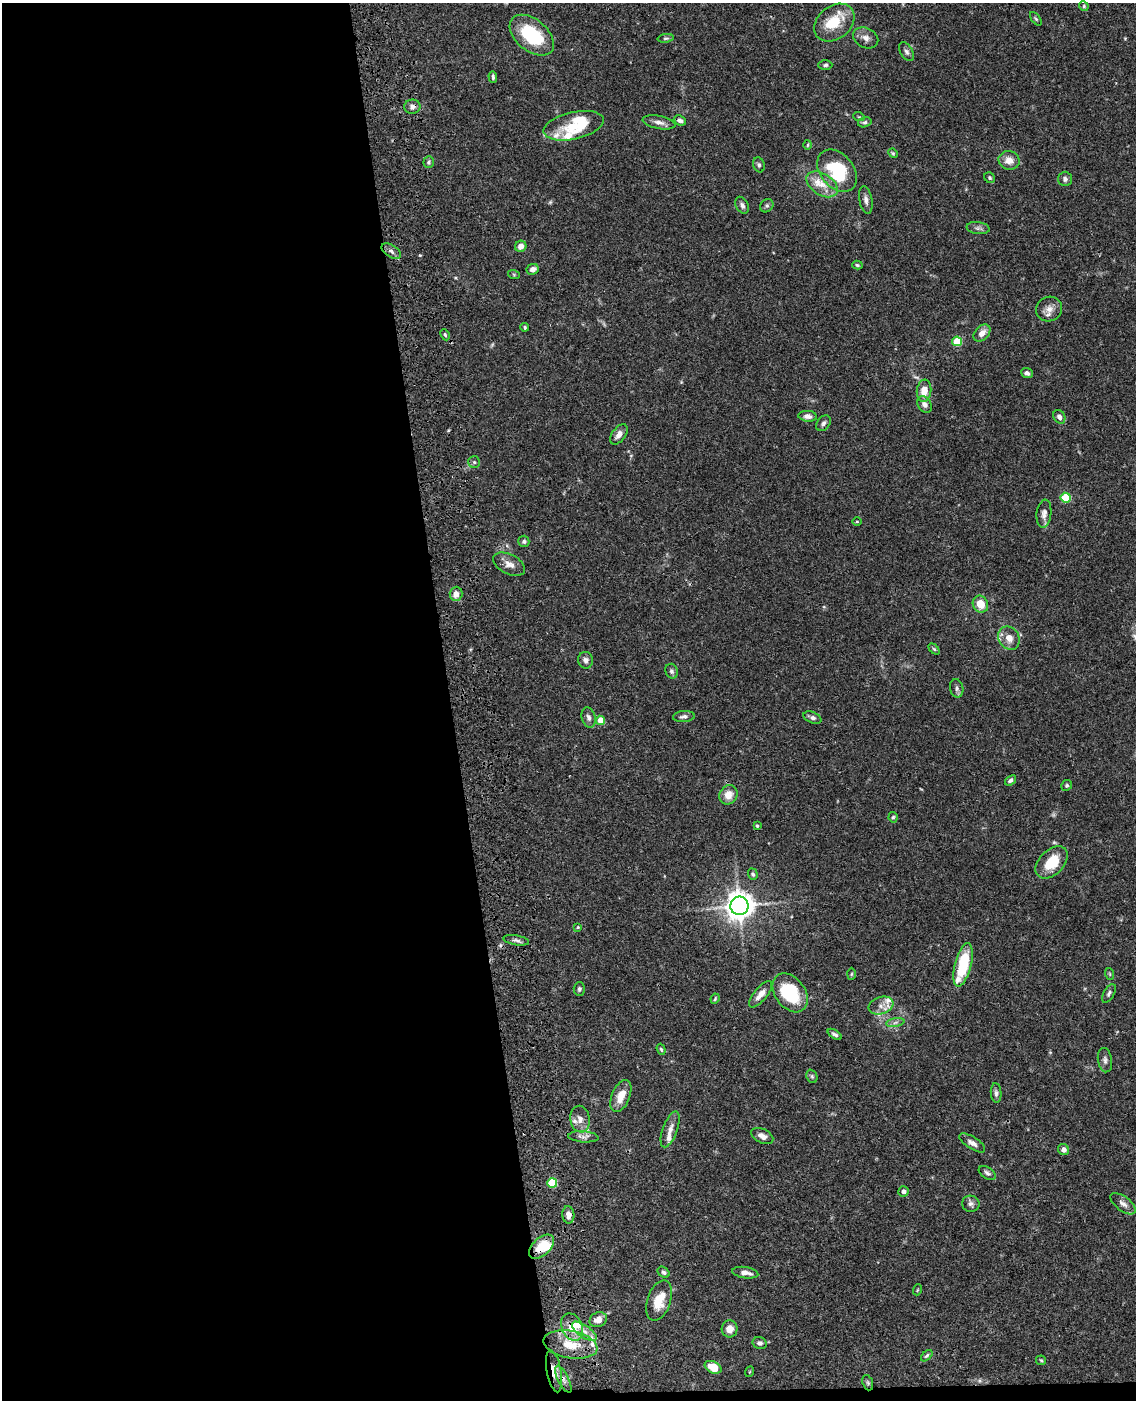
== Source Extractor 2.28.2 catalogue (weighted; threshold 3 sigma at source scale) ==
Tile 9 of 4 x 3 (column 1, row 3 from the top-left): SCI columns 119-1252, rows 255-1652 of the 4770 x 4604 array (HDU 1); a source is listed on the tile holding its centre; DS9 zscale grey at full resolution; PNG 1138 x 1402 px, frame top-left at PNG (2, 3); each listed source drawn as its Kron ellipse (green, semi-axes under 4 px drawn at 4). Shown black and unused: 40% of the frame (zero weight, under 3 of 4 exposures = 6% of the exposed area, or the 3 px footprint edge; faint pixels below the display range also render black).
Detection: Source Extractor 2.28.2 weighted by HDU 2 'WHT'; one run over the whole footprint, this tile lists its part. Background 0.0574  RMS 0.003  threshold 0.0137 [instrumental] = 3 sigma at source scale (4.5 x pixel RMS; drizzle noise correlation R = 1.50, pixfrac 1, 0.05/0.05 arcsec/px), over >= 5 px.
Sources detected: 133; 1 too faint to see at this stretch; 2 inside a brighter object's white glare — neither listed nor drawn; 12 inside a brighter listed object's ellipse — not listed separately; the other 118 listed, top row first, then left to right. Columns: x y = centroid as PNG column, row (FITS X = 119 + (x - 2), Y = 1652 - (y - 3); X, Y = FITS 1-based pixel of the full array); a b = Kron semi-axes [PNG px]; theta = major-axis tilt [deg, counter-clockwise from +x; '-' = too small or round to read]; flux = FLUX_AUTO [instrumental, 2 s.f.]
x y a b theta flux
1084 6 5 4 - 0.43
1036 19 8 4 -54 0.48
834 23 22 16 38 8.9
532 35 25 16 -40 18
666 38 8 4 7 0.5
866 38 13 10 -25 2
907 52 10 6 -58 1
825 65 7 4 3 0.57
493 77 6 3 -87 0.6
412 107 8 7 - 1.2
859 117 6 3 -18 0.29
680 120 6 4 -25 0.93
659 122 16 6 -11 1.7
865 122 7 5 15 0.63
574 126 31 13 13 6.9
808 145 5 3 - 0.28
893 153 5 4 - 0.38
1009 160 10 9 - 2.8
429 162 6 5 - 0.52
759 165 8 5 -70 0.7
837 171 24 16 -51 20
990 178 6 5 - 0.5
1065 179 7 7 - 0.95
822 184 17 10 -33 3.9
866 200 14 6 -80 1.4
742 205 9 6 -63 0.99
767 206 7 6 - 0.7
978 228 11 6 -7 0.95
521 246 6 5 - 2.1
391 251 11 6 -33 1.2
857 265 5 4 - 0.43
533 269 6 5 - 1.6
514 275 6 4 -20 0.34
1049 309 13 12 - 2.3
525 327 4 4 - 0.42
982 333 10 7 47 2.3
445 335 6 4 -64 0.47
957 341 5 4 - 10
1027 373 6 5 - 0.9
924 391 11 7 84 3.9
925 404 9 6 -54 1.5
808 416 9 5 -5 1.4
1059 417 7 5 -57 1.2
824 423 9 6 51 0.95
619 434 11 6 52 1.8
474 462 6 6 - 0.55
1066 498 5 5 - 15
1044 514 14 7 83 1.6
857 522 5 3 - 0.31
524 541 5 5 - 0.56
509 564 17 10 -27 2.3
456 594 7 6 - 2.5
980 604 9 7 -60 4.8
1009 638 12 10 -58 2.9
934 649 6 4 -45 0.42
585 660 8 7 - 1.2
672 671 7 6 - 0.74
957 688 9 6 -79 0.88
589 717 10 6 -75 1.2
684 717 11 5 5 0.97
812 718 9 5 -23 1
601 720 4 4 - 4.9
1010 780 6 4 39 0.78
1067 785 5 5 - 0.53
728 795 10 9 - 3.2
893 817 5 4 - 0.44
757 826 4 3 - 0.33
1052 862 19 12 45 8
753 874 5 4 - 0.7
739 906 9 9 - 330
578 927 4 3 - 0.31
516 940 13 5 -9 1
963 965 22 8 75 15
851 974 6 4 88 0.38
1110 974 6 3 -71 0.33
579 989 7 5 89 0.67
790 993 21 15 -54 17
1109 993 10 5 60 0.8
761 994 16 6 50 2.6
715 999 5 3 - 0.37
881 1005 13 8 19 2.3
895 1022 9 4 10 0.83
835 1034 8 4 -32 0.75
661 1049 6 4 -71 0.47
1105 1060 12 7 -81 1.1
812 1076 7 5 -69 0.55
996 1093 10 5 -86 0.84
621 1096 17 9 67 4.4
580 1119 13 9 -80 2.1
670 1129 19 7 70 2.2
762 1136 12 7 -26 1.7
583 1137 15 5 -4 1.3
972 1143 15 6 -33 1.5
1064 1150 6 5 - 1.3
987 1173 9 5 -34 0.84
552 1183 5 5 - 15
903 1191 5 5 - 1.2
971 1204 9 8 - 1.1
1123 1204 15 7 -38 1.7
568 1215 9 6 -86 1.8
541 1247 15 8 42 7.3
663 1272 7 5 -40 0.69
745 1273 13 5 -8 1.8
917 1290 5 3 - 0.27
659 1301 21 11 71 6.2
598 1320 9 7 25 2.2
572 1327 14 10 -65 5.1
730 1329 8 8 - 2.6
584 1331 14 6 -35 2.5
760 1343 7 6 - 0.94
570 1344 27 13 -10 8.3
927 1356 7 4 44 0.52
1041 1360 5 4 - 0.37
713 1367 9 5 -27 4.9
554 1371 21 7 -80 3.2
749 1372 5 3 - 0.24
563 1379 15 5 -64 1.7
868 1383 8 5 -71 0.5
Overlapping masked pixels (flux is a lower limit): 7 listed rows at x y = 412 107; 516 940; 541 1247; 572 1327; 570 1344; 554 1371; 563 1379